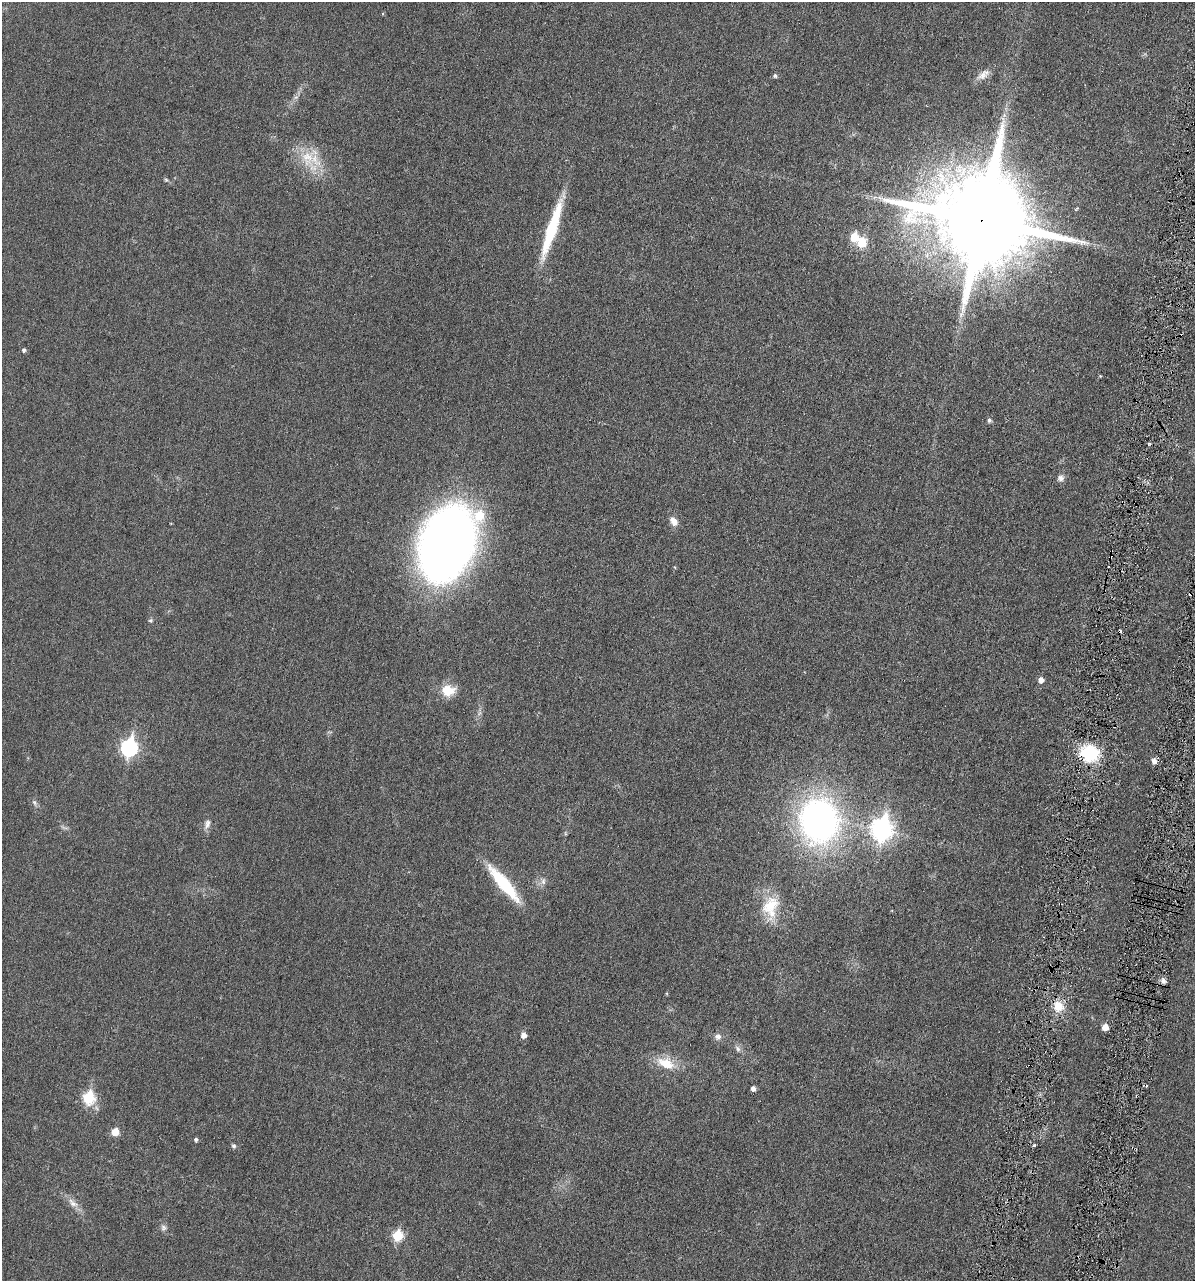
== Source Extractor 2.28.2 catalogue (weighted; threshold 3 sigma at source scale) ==
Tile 10 of 4 x 4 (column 2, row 3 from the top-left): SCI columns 1333-2525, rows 1328-2606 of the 5153 x 5187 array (HDU 1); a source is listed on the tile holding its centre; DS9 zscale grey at full resolution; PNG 1197 x 1283 px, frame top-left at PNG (2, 2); no overlay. Shown black and unused: <1% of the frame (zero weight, under 3 of 6 exposures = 1% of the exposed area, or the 3 px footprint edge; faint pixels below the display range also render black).
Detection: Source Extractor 2.28.2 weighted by HDU 2 'WHT'; one run over the whole footprint, this tile lists its part. Background 0.0305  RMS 0.0046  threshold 0.0186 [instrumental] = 3 sigma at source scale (4.09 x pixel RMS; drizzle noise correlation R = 1.36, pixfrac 0.8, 0.05/0.05 arcsec/px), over >= 5 px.
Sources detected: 53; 4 cosmic-ray / hot-pixel residue — not listed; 2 inside a brighter listed object's ellipse — not listed separately; the other 47 listed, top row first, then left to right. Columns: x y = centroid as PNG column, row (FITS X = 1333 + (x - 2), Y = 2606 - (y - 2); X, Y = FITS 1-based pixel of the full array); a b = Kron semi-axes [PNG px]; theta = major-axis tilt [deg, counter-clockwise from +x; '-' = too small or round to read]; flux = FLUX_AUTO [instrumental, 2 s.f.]
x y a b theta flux
983 75 18 10 35 3.2
775 76 5 5 - 0.85
296 97 7 4 17 0.75
308 158 26 19 90 12
166 180 6 4 -19 0.55
1077 209 7 3 45 0.44
981 220 26 24 -19 9800
552 229 63 10 72 26
854 237 6 5 - 12
862 243 6 6 - 13
961 314 8 6 69 1.3
24 350 4 4 - 0.99
1100 376 3 3 - 0.39
989 420 6 5 - 0.97
1149 444 5 3 - 0.5
1060 478 9 9 - 1.6
673 521 13 8 -60 2.9
447 544 63 41 70 370
150 620 6 5 - 0.6
1041 680 5 5 - 2.5
448 690 14 11 -2 8.8
129 747 9 7 78 92
1089 753 19 17 -7 21
1154 761 8 7 - 1.7
34 802 8 4 -59 0.89
819 821 40 34 -83 140
207 824 13 7 76 2
882 829 10 8 79 210
543 882 9 6 -86 1.4
504 883 47 11 -50 22
1060 904 4 2 - 0.36
770 906 30 19 44 12
1163 980 8 6 -68 1.3
1058 1006 13 11 -76 6.6
1105 1027 5 5 - 4.5
523 1035 6 5 - 2.4
718 1037 9 8 - 1.7
738 1048 9 6 -52 1.4
666 1063 23 13 -20 9.2
753 1088 5 4 - 1.7
89 1098 7 6 - 30
115 1132 5 5 - 7.1
196 1139 4 4 - 0.94
234 1146 6 6 - 0.83
73 1203 17 8 -40 3.2
163 1228 8 7 - 1.3
397 1236 6 6 - 20
Overlapping masked pixels (flux is a lower limit): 3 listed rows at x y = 981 220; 1089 753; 1060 904
Unlisted compact peaks at least as high as the median listed source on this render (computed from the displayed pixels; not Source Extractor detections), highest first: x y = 1034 1145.